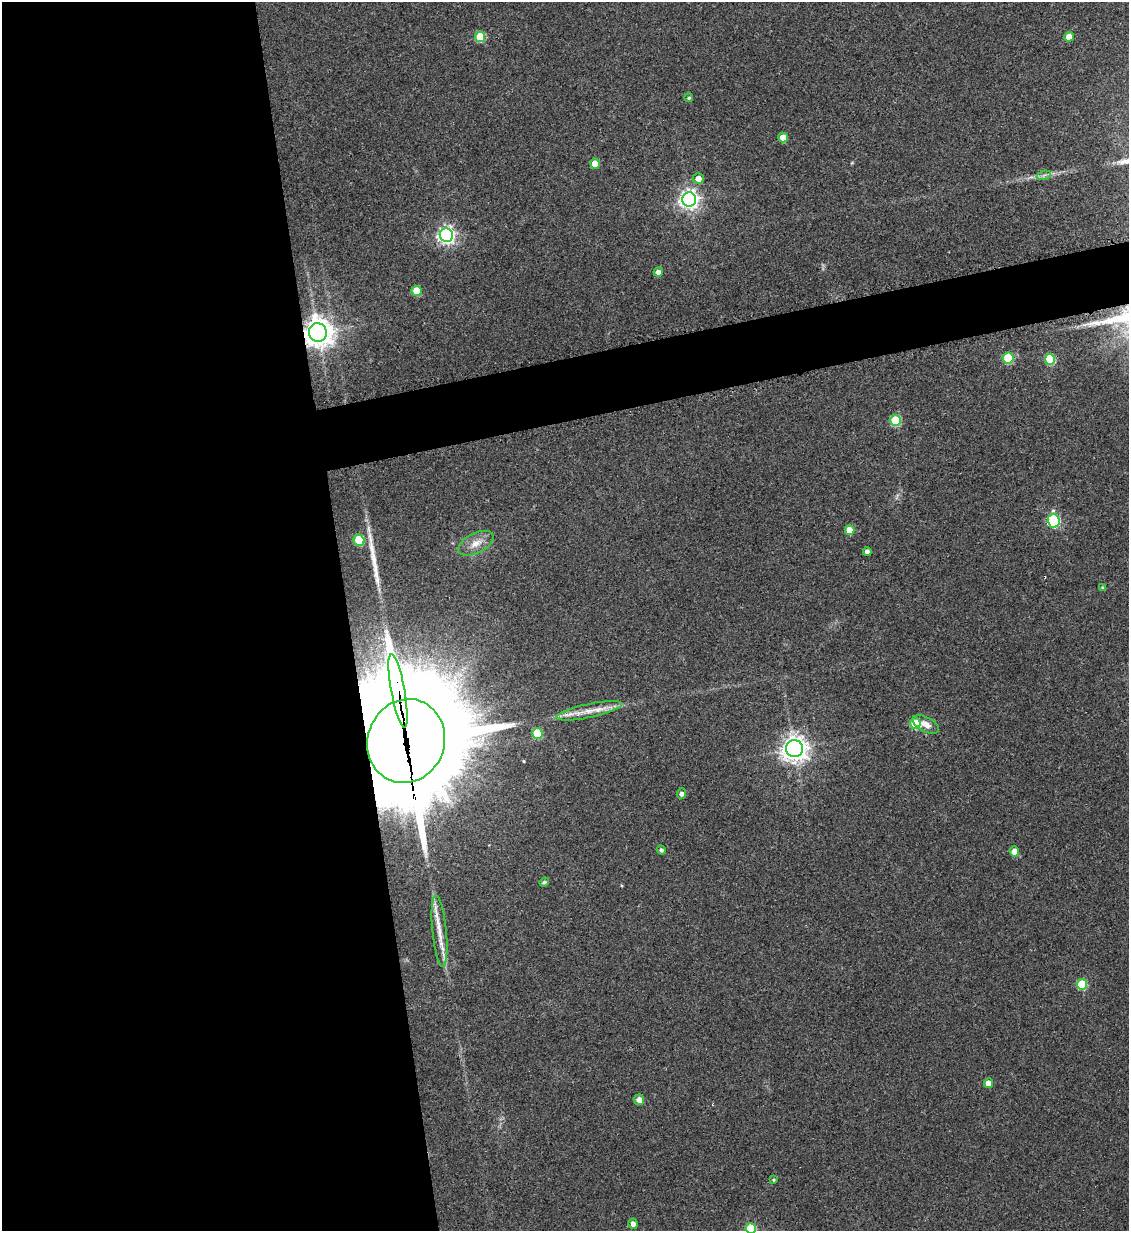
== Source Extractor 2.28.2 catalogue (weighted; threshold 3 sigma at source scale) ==
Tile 9 of 4 x 4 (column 1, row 3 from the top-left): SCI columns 149-1275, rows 1242-2470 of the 4909 x 4937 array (HDU 1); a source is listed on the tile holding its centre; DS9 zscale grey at full resolution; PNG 1131 x 1233 px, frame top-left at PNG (2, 2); each listed source drawn as its Kron ellipse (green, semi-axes under 4 px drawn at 4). Shown black and unused: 34% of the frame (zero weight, under 2 of 3 exposures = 1% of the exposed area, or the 3 px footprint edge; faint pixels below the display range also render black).
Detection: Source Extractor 2.28.2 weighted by HDU 2 'WHT'; one run over the whole footprint, this tile lists its part. Background 0.0794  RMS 0.0076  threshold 0.0344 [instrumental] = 3 sigma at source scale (4.5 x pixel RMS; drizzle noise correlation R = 1.50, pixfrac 1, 0.05/0.05 arcsec/px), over >= 5 px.
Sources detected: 42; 1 inside a brighter object's white glare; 2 long thin detections or spike segments (spike, bleed or trail) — neither listed nor drawn; the other 39 listed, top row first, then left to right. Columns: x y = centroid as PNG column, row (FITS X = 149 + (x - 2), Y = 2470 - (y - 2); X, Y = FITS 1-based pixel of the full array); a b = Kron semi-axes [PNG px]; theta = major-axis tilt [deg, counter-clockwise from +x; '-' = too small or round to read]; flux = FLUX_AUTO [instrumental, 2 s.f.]
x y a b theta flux
480 37 5 5 - 32
1069 37 5 4 - 9.5
689 98 4 4 - 1.3
783 138 5 4 - 10
595 164 5 5 - 13
1044 175 7 4 19 1.8
698 178 5 5 - 5.8
689 199 7 7 - 380
446 235 7 6 - 280
658 272 5 4 - 4.1
417 291 5 5 - 19
318 332 9 9 - 960
1008 358 5 5 - 41
1050 359 5 5 - 41
896 420 5 5 - 43
1054 521 7 6 - 85
849 530 5 5 - 12
359 540 6 5 - 32
476 543 19 10 27 8.9
867 551 4 4 - 2.9
1103 588 4 4 - 1.6
398 691 37 7 -80 590
589 711 33 7 12 13
915 723 5 5 - 35
926 724 14 7 -28 6.5
537 733 5 5 - 33
406 741 42 38 70 20000
794 749 8 8 - 700
682 793 5 4 - 2.6
661 850 4 4 - 2
1014 851 5 5 - 9.3
544 882 5 4 - 1.7
439 931 36 7 -84 12
1082 984 5 5 - 35
988 1083 5 4 - 7.2
639 1100 5 5 - 5.7
774 1180 4 3 - 0.85
633 1224 5 4 - 4.4
751 1229 5 5 - 36
Overlapping masked pixels (flux is a lower limit): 3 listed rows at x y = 318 332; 398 691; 406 741
Isophote crosses this tile's border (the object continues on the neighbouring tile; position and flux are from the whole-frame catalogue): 1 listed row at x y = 751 1229